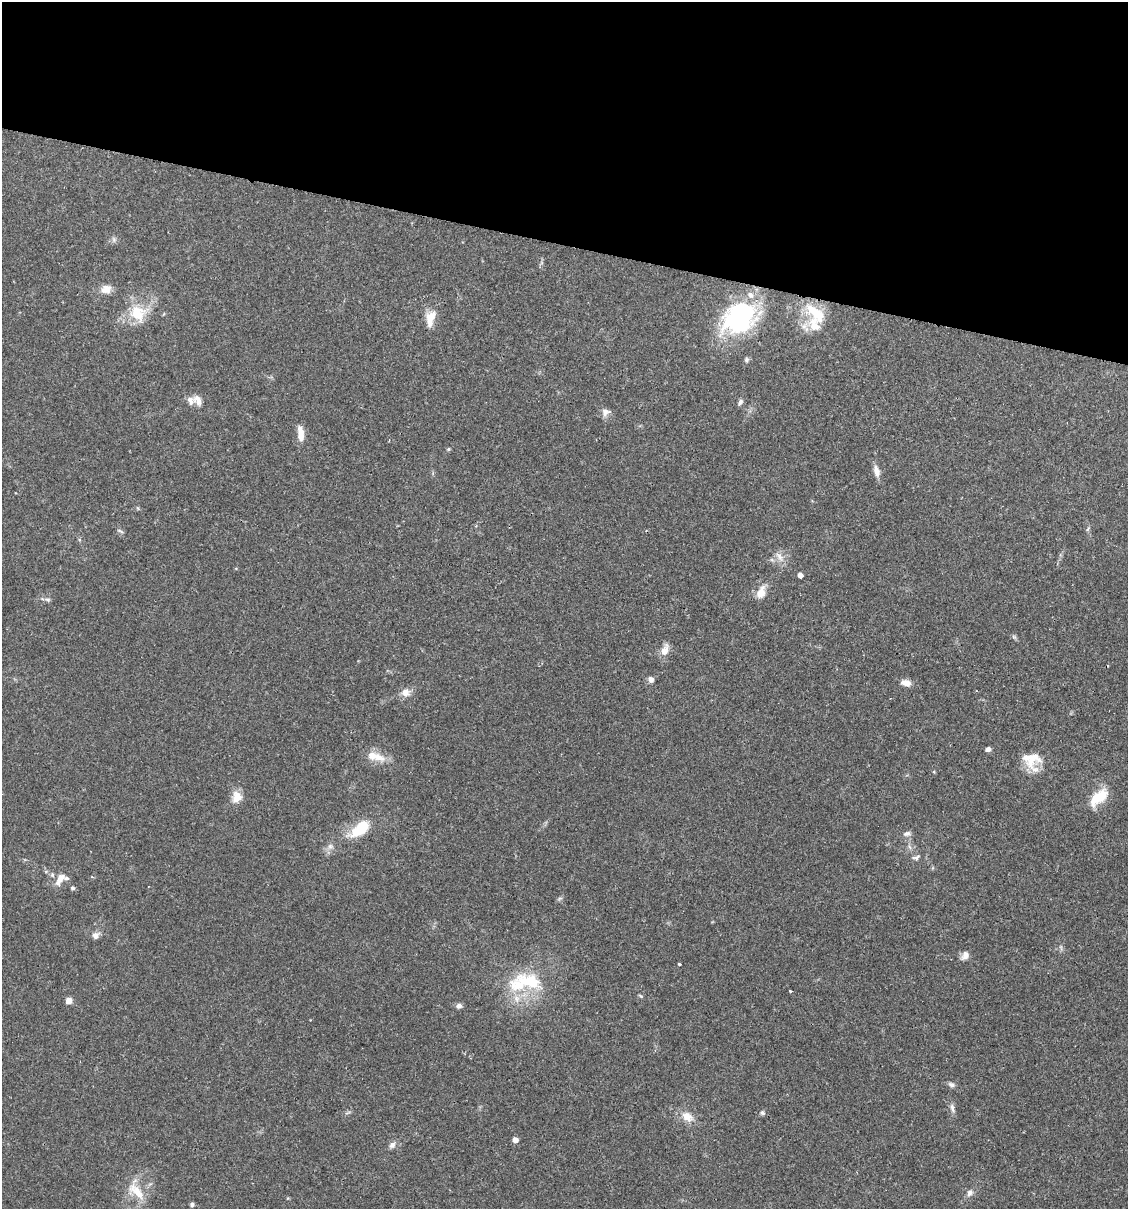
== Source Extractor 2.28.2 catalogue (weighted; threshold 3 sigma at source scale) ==
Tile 2 of 4 x 4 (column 2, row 1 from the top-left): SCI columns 1299-2424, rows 3640-4846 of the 4966 x 4858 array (HDU 1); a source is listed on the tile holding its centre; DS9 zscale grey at full resolution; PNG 1130 x 1211 px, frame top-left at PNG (2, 2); no overlay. Shown black and unused: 20% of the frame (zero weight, under 2 of 3 exposures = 3% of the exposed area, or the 3 px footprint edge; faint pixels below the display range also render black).
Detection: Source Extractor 2.28.2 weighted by HDU 2 'WHT'; one run over the whole footprint, this tile lists its part. Background 0.0646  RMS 0.005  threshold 0.0225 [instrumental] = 3 sigma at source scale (4.5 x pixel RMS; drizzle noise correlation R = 1.50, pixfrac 1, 0.05/0.05 arcsec/px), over >= 5 px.
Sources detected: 62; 7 inside a brighter listed object's ellipse — not listed separately; the other 55 listed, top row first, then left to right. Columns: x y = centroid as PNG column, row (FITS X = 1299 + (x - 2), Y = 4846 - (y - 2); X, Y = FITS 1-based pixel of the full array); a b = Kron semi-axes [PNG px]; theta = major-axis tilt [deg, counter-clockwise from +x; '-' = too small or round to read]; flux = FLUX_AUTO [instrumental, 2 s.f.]
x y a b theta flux
114 239 8 6 -70 1.3
106 289 13 11 16 4.4
815 312 32 16 -50 17
138 313 24 23 - 16
430 318 22 11 79 7.1
739 318 44 32 35 59
746 360 7 6 - 1.2
198 400 15 10 -46 4.1
740 402 10 5 63 1.4
606 412 12 10 33 2.7
300 433 19 7 -83 5.3
449 449 5 4 - 0.75
876 471 15 7 -75 3.6
1087 529 6 4 47 0.68
120 531 10 3 -25 0.83
779 556 16 8 -58 3.9
800 575 5 4 - 2.7
761 592 17 10 69 5.6
48 600 8 5 -7 1.1
1014 637 6 5 - 0.89
665 650 13 7 72 5.2
651 679 8 7 - 1.9
906 683 12 8 -13 3.7
406 692 12 11 - 3.9
988 749 6 5 - 1.7
379 757 21 11 -27 6.6
1031 759 24 19 7 11
237 797 14 11 78 6.1
1098 797 24 12 41 13
361 828 26 13 39 18
907 833 10 6 13 1.8
910 847 7 4 -70 1.1
916 858 13 7 17 2
52 875 7 5 -70 1.1
60 879 18 8 56 4.5
73 888 5 4 - 0.92
560 898 8 3 19 0.76
95 936 8 8 - 2.5
965 955 11 9 60 3
679 964 3 3 - 1.2
531 982 45 18 -11 27
790 991 3 3 - 1.4
641 996 6 4 -32 0.63
516 999 11 8 -66 3.9
69 1001 7 7 - 2.8
459 1006 7 6 - 1.8
951 1085 9 6 -20 1.5
952 1108 14 6 -75 2
762 1113 7 6 - 1.2
687 1117 17 12 -33 6.2
515 1140 4 4 - 3.7
392 1145 11 7 45 2.2
136 1190 33 15 -55 11
970 1193 11 7 63 2.3
192 1204 4 4 - 1.4